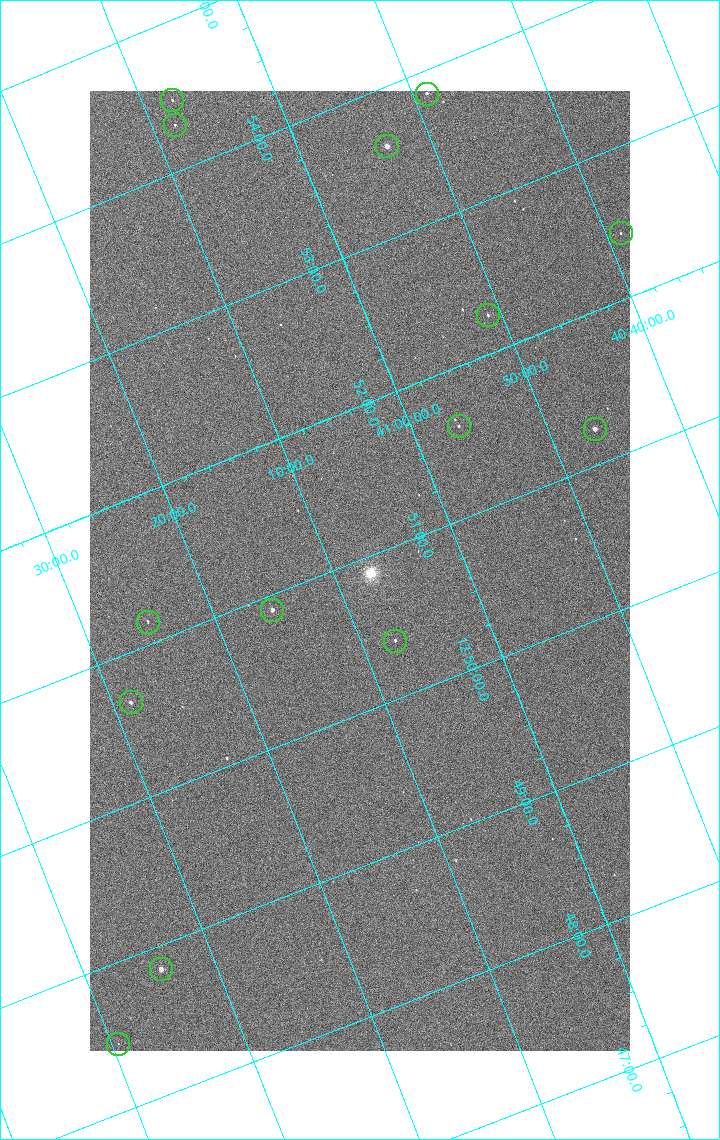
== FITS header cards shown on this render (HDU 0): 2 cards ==
NAXIS1  =                 1080 / length of data axis 1
NAXIS2  =                 1920 / length of data axis 2

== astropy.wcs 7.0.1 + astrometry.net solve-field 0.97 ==
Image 1080 x 1920 px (HDU 0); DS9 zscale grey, zoomed out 1/2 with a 90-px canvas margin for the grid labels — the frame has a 2x2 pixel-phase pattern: the four 2x2 pixel phases sit at different levels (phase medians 1290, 1063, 1031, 1284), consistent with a one-shot-colour (mosaic) sensor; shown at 1/2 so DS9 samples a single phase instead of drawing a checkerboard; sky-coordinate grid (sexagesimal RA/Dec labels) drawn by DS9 from the SOLVED WCS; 14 Tycho-2 reference stars matched to detected sources circled (green)
Header WCS: none
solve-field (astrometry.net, Tycho-2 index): SOLVED blind (the file carries no WCS)
Solved WCS: RA---TAN-SIP/DEC--TAN-SIP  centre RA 12:50:56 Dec +41:08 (192.73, +41.13 deg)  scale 2.37 arcsec/px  FOV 42.7' x 75.9'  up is +112 deg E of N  parity flipped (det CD > 0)
(file carries no celestial WCS; the grid is the blind solution)
Tycho-2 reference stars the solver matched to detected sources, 14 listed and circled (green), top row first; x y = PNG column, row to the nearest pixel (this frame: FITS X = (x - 90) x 2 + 1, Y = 1920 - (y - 91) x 2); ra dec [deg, ICRS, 3 dp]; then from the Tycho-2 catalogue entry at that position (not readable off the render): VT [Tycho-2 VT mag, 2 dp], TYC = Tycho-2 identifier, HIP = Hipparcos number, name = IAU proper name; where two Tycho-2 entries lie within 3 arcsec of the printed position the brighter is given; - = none
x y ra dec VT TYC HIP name
426 94 193.461 +40.816 11.05 3021-1046-1 - -
172 100 193.620 +41.129 11.58 3021-1991-1 62993 -
175 126 193.577 +41.138 11.52 3021-30-1 - -
387 146 193.403 +40.890 8.85 3021-977-1 62911 -
620 234 193.109 +40.648 12.32 3021-1216-1 - -
488 315 193.064 +40.851 11.36 3021-1025-1 - -
458 426 192.903 +40.941 11.82 3021-941-1 - -
594 430 192.810 +40.776 9.69 3021-1108-1 - -
272 610 192.726 +41.259 9.76 3023-213-1 62700 -
148 622 192.787 +41.417 12.26 3023-139-1 - -
395 641 192.596 +41.123 11.21 3021-53-1 - -
130 702 192.667 +41.478 11.08 3023-113-1 - -
161 970 192.211 +41.570 8.76 3023-975-1 62530 -
118 1044 192.116 +41.658 12.38 3023-837-1 - -